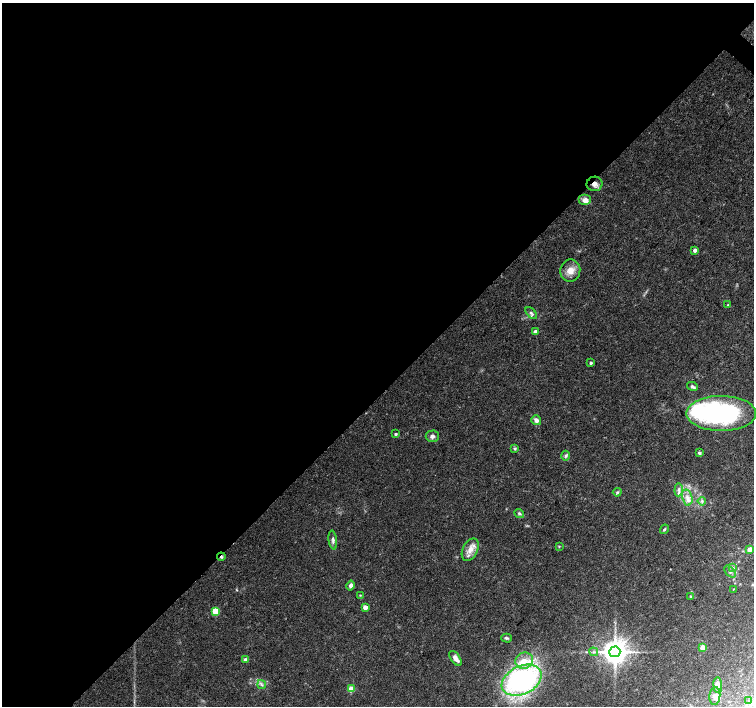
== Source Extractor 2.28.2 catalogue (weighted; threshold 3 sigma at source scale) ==
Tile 5 of 4 x 4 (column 1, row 2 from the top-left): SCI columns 6-1508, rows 3043-4450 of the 6019 x 6019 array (HDU 1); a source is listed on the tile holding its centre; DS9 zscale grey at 2 x 2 block average (1 PNG px = mean of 2 x 2 image px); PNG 756 x 708 px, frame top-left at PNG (2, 3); each listed source drawn as its Kron ellipse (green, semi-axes under 4 px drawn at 4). Shown black and unused: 56% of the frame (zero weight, under 3 of 4 exposures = <1% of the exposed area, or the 3 px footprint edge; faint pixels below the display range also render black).
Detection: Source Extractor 2.28.2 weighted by HDU 2 'WHT'; one run over the whole footprint, this tile lists its part. Background 0.0754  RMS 0.0052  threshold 0.0232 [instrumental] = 3 sigma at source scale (4.5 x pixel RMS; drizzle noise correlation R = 1.50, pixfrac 1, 0.0396/0.0396 arcsec/px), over >= 5 px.
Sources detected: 54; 2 inside a brighter object's white glare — neither listed nor drawn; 4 inside a brighter listed object's ellipse — not listed separately; the other 48 listed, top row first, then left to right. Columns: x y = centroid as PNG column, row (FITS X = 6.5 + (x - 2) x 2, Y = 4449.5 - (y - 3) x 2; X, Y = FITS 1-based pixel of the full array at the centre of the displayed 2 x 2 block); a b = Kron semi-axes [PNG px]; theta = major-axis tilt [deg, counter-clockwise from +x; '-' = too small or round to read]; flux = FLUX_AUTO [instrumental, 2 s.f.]
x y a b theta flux
595 184 8 7 - 6.9
585 200 6 5 - 6.8
695 250 3 2 - 7.2
570 271 11 10 - 12
728 305 2 2 - 0.66
531 313 7 3 -48 2.6
535 332 3 3 - 6
591 363 3 3 - 1.7
692 386 5 4 - 2.7
721 413 35 17 0 200
536 420 5 4 - 5
395 434 3 2 - 2.3
432 436 6 6 - 4.3
515 449 4 4 - 1.7
699 453 4 3 - 2.5
565 456 5 4 - 2.2
679 490 6 3 85 3.2
617 492 4 3 - 1.8
687 497 8 5 -76 6.9
702 501 4 2 - 1.5
519 513 5 4 - 2.2
664 529 5 3 - 1.8
333 540 9 4 -82 3.3
559 546 3 3 - 0.89
750 549 4 3 - 5.7
470 550 12 7 63 11
221 557 4 4 - 2.1
732 567 4 3 - 1.9
730 572 7 4 -51 3.2
351 586 5 4 - 4.6
733 589 2 2 - 0.63
360 595 3 2 - 0.91
690 596 3 2 - 0.96
365 607 3 3 - 13
215 611 3 3 - 45
507 638 5 3 - 2
702 647 3 3 - 21
594 652 4 3 - 1.7
615 652 5 5 - 1600
455 658 8 4 -56 6.4
245 660 4 4 - 3.3
524 661 9 8 - 13
522 680 21 14 26 260
261 685 4 2 - 1.4
718 685 8 4 -84 8.7
351 689 3 3 - 25
715 696 9 5 85 5.3
749 701 3 3 - 1.6
Overlapping masked pixels (flux is a lower limit): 2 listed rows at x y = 595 184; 221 557
Diffuse or blended objects may show on this block-average render without a row.